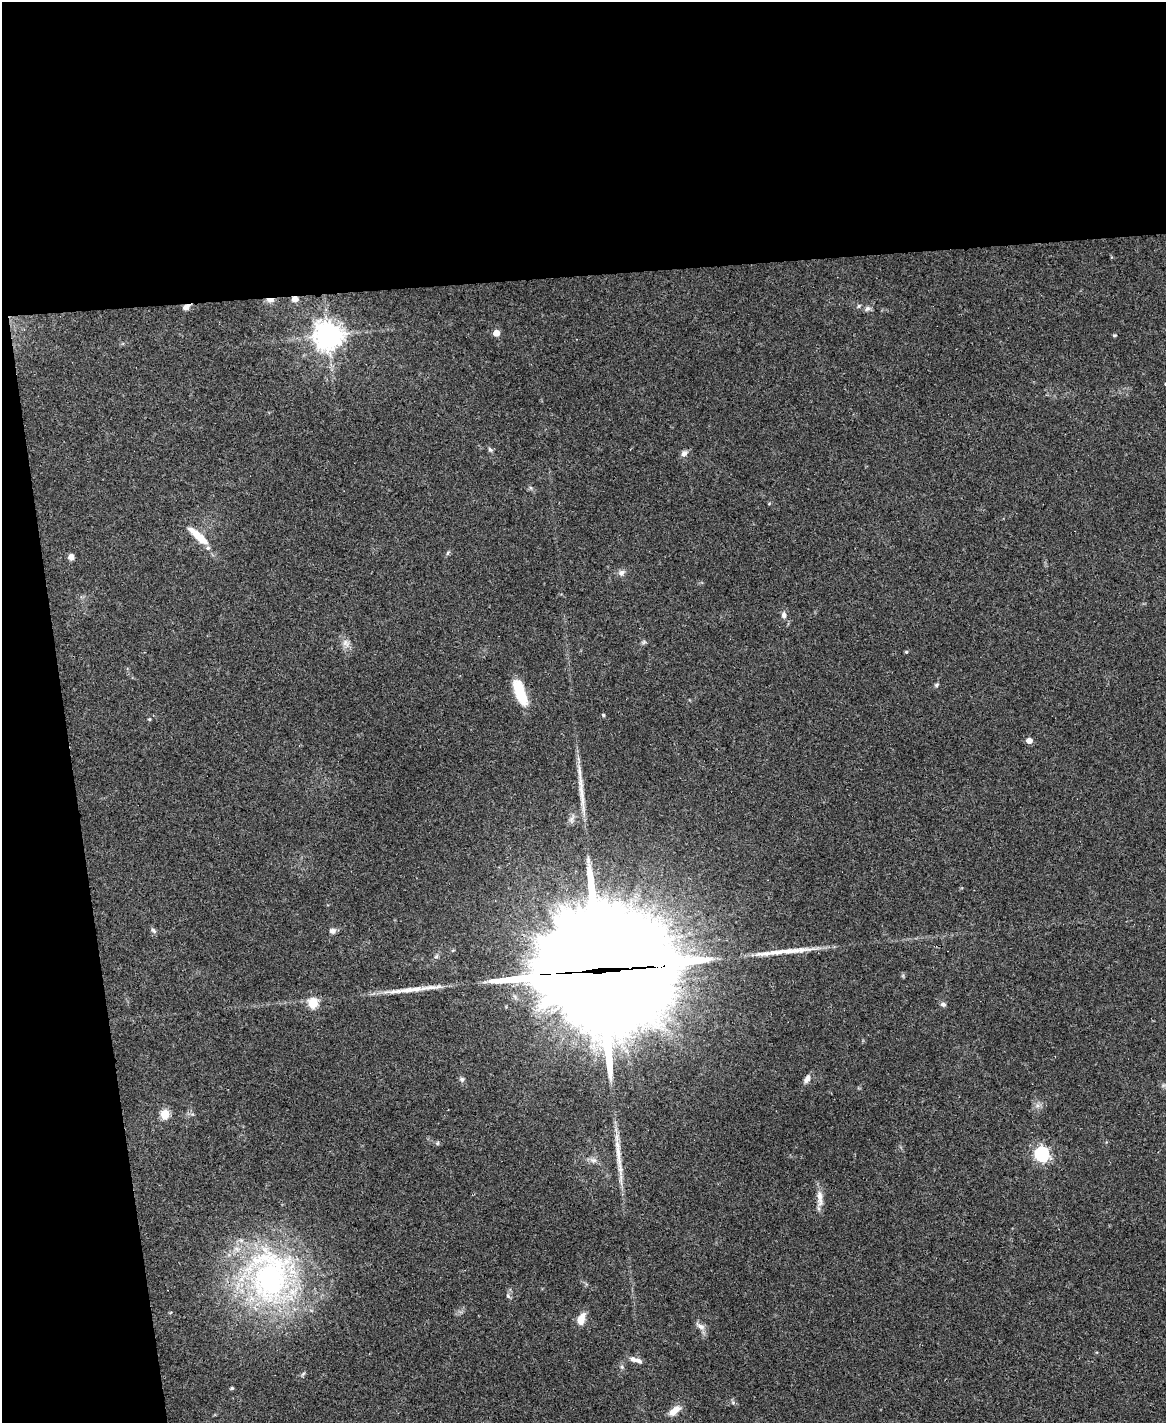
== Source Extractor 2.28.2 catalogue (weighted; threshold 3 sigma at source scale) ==
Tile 1 of 4 x 3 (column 1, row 1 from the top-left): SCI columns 1-1164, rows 3082-4502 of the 4656 x 4633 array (HDU 1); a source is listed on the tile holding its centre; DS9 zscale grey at full resolution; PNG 1168 x 1425 px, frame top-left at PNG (2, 2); no overlay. Shown black and unused: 25% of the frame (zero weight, under 3 of 4 exposures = <1% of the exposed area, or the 3 px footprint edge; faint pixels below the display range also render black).
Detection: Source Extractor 2.28.2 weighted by HDU 2 'WHT'; one run over the whole footprint, this tile lists its part. Background 0.0738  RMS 0.005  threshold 0.0223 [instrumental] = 3 sigma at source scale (4.5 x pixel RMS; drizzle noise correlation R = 1.50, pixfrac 1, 0.05/0.05 arcsec/px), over >= 5 px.
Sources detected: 52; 3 long thin detections or spike segments (spike, bleed or trail) — not listed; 3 inside a brighter listed object's ellipse — not listed separately; the other 46 listed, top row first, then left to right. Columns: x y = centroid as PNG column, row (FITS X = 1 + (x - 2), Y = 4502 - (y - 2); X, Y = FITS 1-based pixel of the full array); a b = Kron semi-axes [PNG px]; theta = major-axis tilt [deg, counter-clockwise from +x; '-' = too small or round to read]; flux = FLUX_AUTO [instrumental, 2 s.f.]
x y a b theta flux
295 299 7 6 - 2.7
270 300 9 4 -1 2.7
859 306 6 5 - 0.77
186 307 8 6 20 2.5
867 309 8 6 36 1.5
496 333 5 5 - 6.7
328 335 9 9 - 630
1114 335 5 4 - 0.56
490 449 8 5 -49 1
684 453 9 7 36 1.9
198 536 31 8 -41 11
448 553 7 4 69 0.8
71 557 6 5 - 2.8
621 573 9 8 - 2
784 615 9 6 -83 1.8
644 642 6 6 - 0.9
346 643 13 9 -50 3.1
906 652 4 3 - 0.61
937 685 6 4 48 0.82
520 692 28 10 -69 17
603 715 4 4 - 0.72
149 719 4 4 - 0.54
1029 740 5 4 - 4.7
153 931 8 6 -49 1.2
332 931 8 6 -2 2
653 967 36 6 7 440
597 970 56 46 -6 12000
313 1003 5 5 - 31
943 1004 6 5 - 1.3
462 1079 7 6 - 1.2
807 1079 12 7 60 2.5
1037 1106 7 4 19 1.3
165 1114 5 5 - 25
437 1143 5 5 - 0.74
1042 1154 6 6 - 120
593 1160 11 7 -1 2.2
620 1168 23 6 -84 5.8
820 1198 26 8 -84 4.6
270 1276 86 60 -79 140
508 1296 7 5 -64 1
581 1319 16 8 69 5.4
700 1326 13 7 -28 2.4
633 1359 9 7 -17 2.2
622 1367 5 5 - 0.9
232 1388 4 3 - 0.82
674 1410 15 7 38 5.4
Overlapping masked pixels (flux is a lower limit): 5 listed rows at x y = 295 299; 270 300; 186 307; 653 967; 597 970